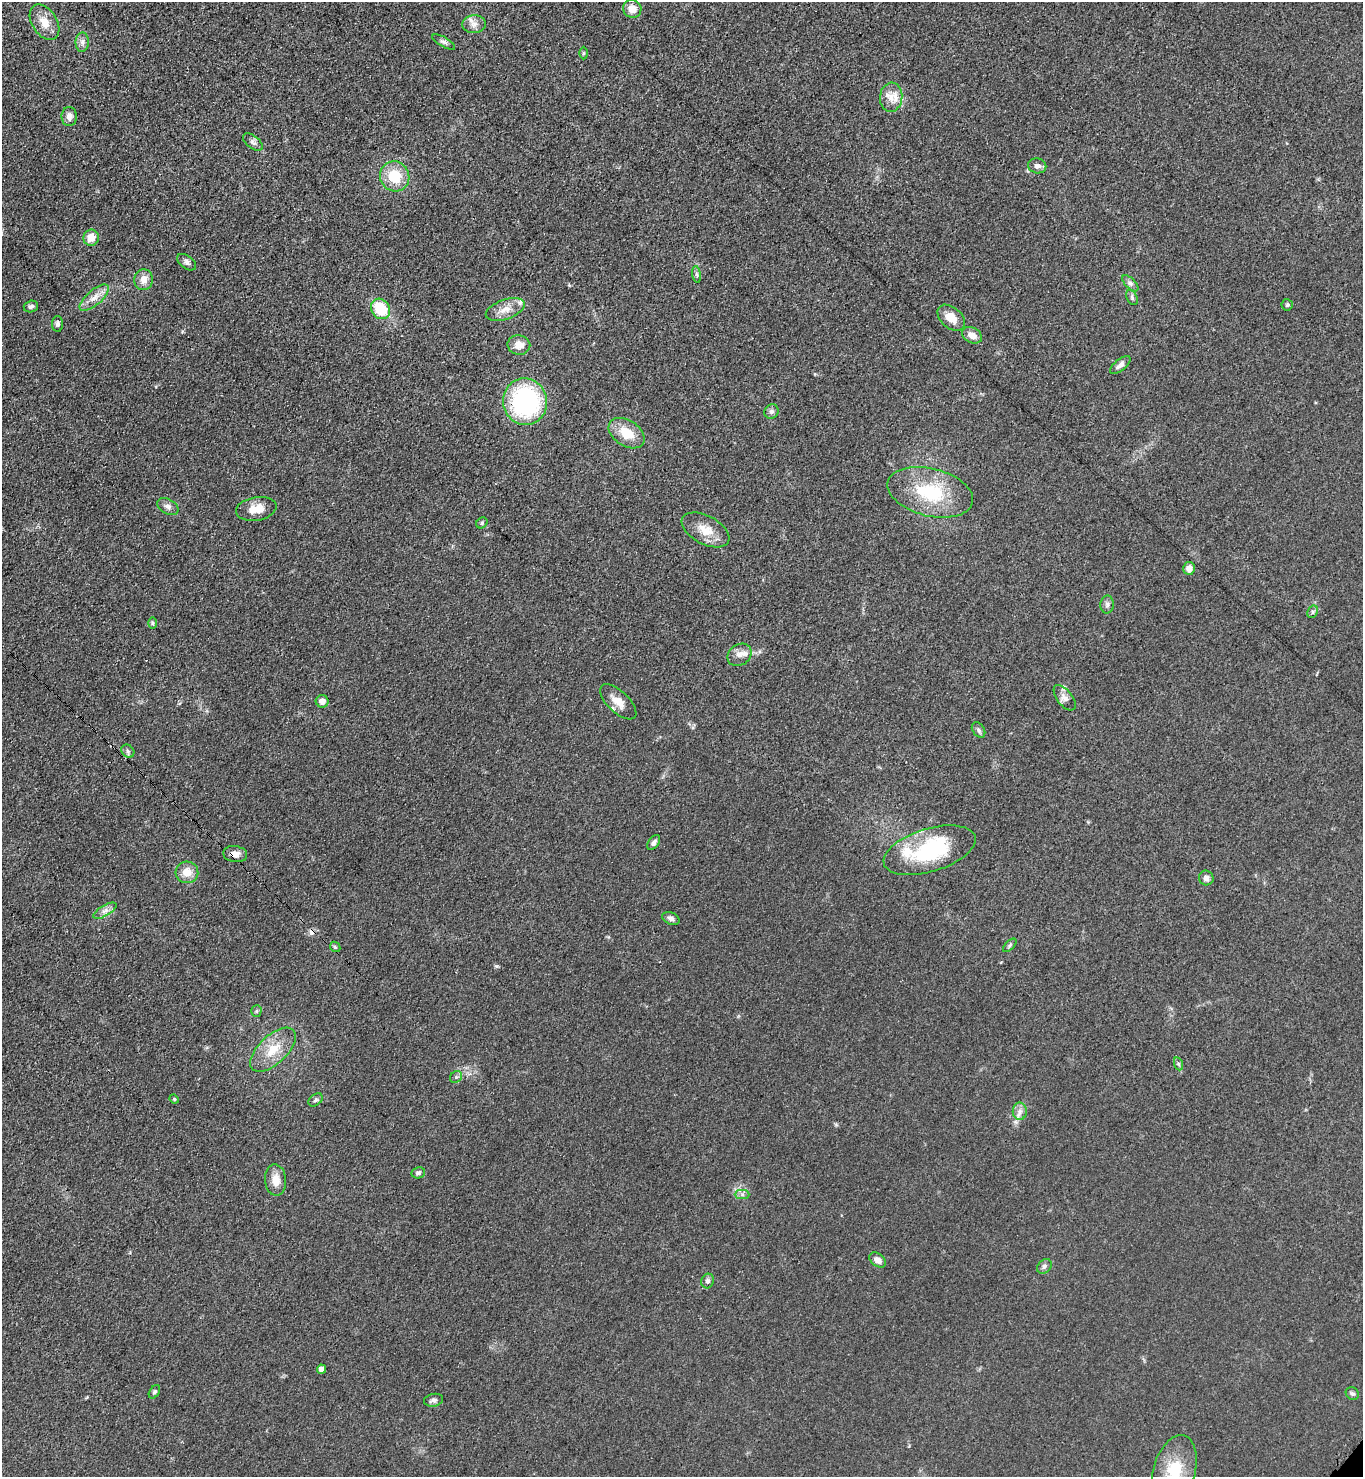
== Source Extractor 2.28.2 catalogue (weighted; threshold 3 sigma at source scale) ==
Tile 11 of 4 x 4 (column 3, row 3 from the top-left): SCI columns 3095-4455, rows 1542-3016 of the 6048 x 6031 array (HDU 1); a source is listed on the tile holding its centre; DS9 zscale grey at full resolution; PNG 1365 x 1479 px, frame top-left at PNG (2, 2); each listed source drawn as its Kron ellipse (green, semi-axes under 4 px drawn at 4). Shown black and unused: <1% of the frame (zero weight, under 3 of 4 exposures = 7% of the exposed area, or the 3 px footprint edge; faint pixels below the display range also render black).
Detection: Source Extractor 2.28.2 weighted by HDU 2 'WHT'; one run over the whole footprint, this tile lists its part. Background 0.0644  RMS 0.0073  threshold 0.0327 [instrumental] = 3 sigma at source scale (4.5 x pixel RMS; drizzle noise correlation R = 1.50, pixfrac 1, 0.05/0.05 arcsec/px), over >= 5 px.
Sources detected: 75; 1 cosmic-ray / hot-pixel residue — neither listed nor drawn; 2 inside a brighter listed object's ellipse — not listed separately; the other 72 listed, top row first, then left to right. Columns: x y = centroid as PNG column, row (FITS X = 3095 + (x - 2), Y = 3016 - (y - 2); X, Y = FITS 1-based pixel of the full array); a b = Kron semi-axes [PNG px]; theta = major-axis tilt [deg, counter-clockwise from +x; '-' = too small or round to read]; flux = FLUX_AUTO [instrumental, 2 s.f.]
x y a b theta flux
632 9 9 8 - 7.8
45 22 19 12 -57 11
474 24 12 9 3 4.8
82 42 9 6 88 3.2
444 42 13 5 -30 2.2
583 53 6 4 90 1
891 97 14 11 85 8.3
69 116 9 7 90 4.2
253 142 11 6 -39 2.3
1037 166 9 7 -11 3.2
395 176 15 14 - 21
91 238 8 7 - 8.8
187 262 11 6 -37 2.5
697 274 8 4 -81 1.4
143 280 10 9 - 6.6
1130 283 10 5 -45 2.2
94 298 18 7 41 7.1
1132 298 8 5 -65 1.7
1287 305 5 5 - 1.3
31 306 7 5 16 2.1
380 309 11 9 -55 26
505 309 20 10 19 8.4
951 318 16 10 -41 10
58 324 8 5 -89 2.1
972 335 10 7 -28 5.9
519 345 11 9 -10 7.6
1120 365 12 5 39 3.5
525 402 23 22 - 110
771 411 7 7 - 2.3
627 433 20 13 -33 16
930 492 44 23 -14 45
168 506 11 7 -28 3.2
256 509 20 11 10 9.5
482 523 6 5 - 1.2
705 530 26 14 -28 12
1189 568 6 6 - 5.1
1107 604 9 6 88 2.3
1313 612 6 5 - 1.5
152 623 6 4 -90 0.96
740 655 13 10 34 4.9
1065 698 15 7 -52 4.4
322 701 6 6 - 4.9
618 702 23 10 -43 8.8
978 730 8 5 -55 1.9
128 751 7 6 - 1.8
654 843 8 5 53 2.2
930 850 48 21 17 70
235 854 12 8 -8 5.2
187 872 11 10 - 9.1
1206 878 7 7 - 3.2
105 911 13 5 31 3.5
671 918 9 6 -22 2.3
1010 945 8 4 46 1.5
335 947 6 4 -44 1.1
256 1011 5 5 - 1.3
273 1050 28 14 44 18
1179 1064 7 4 -70 1.1
456 1077 6 5 - 1.5
174 1099 4 4 - 0.75
315 1100 8 5 40 1.6
1020 1111 8 7 - 3.5
418 1173 7 5 10 1.5
276 1180 15 10 -86 8.9
742 1194 7 5 0 1.9
878 1260 9 6 -38 4.4
1044 1266 8 6 45 2.2
708 1281 7 6 - 2.3
321 1369 4 4 - 6.1
154 1392 7 5 55 1.6
1352 1393 7 6 - 1.6
433 1400 10 6 10 2.4
1174 1471 37 21 74 31
Overlapping masked pixels (flux is a lower limit): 1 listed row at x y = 235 854
Isophote crosses this tile's border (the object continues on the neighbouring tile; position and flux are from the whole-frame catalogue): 1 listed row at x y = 1174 1471
Unlisted compact peaks at least as high as the median listed source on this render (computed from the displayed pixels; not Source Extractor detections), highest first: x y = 497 966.